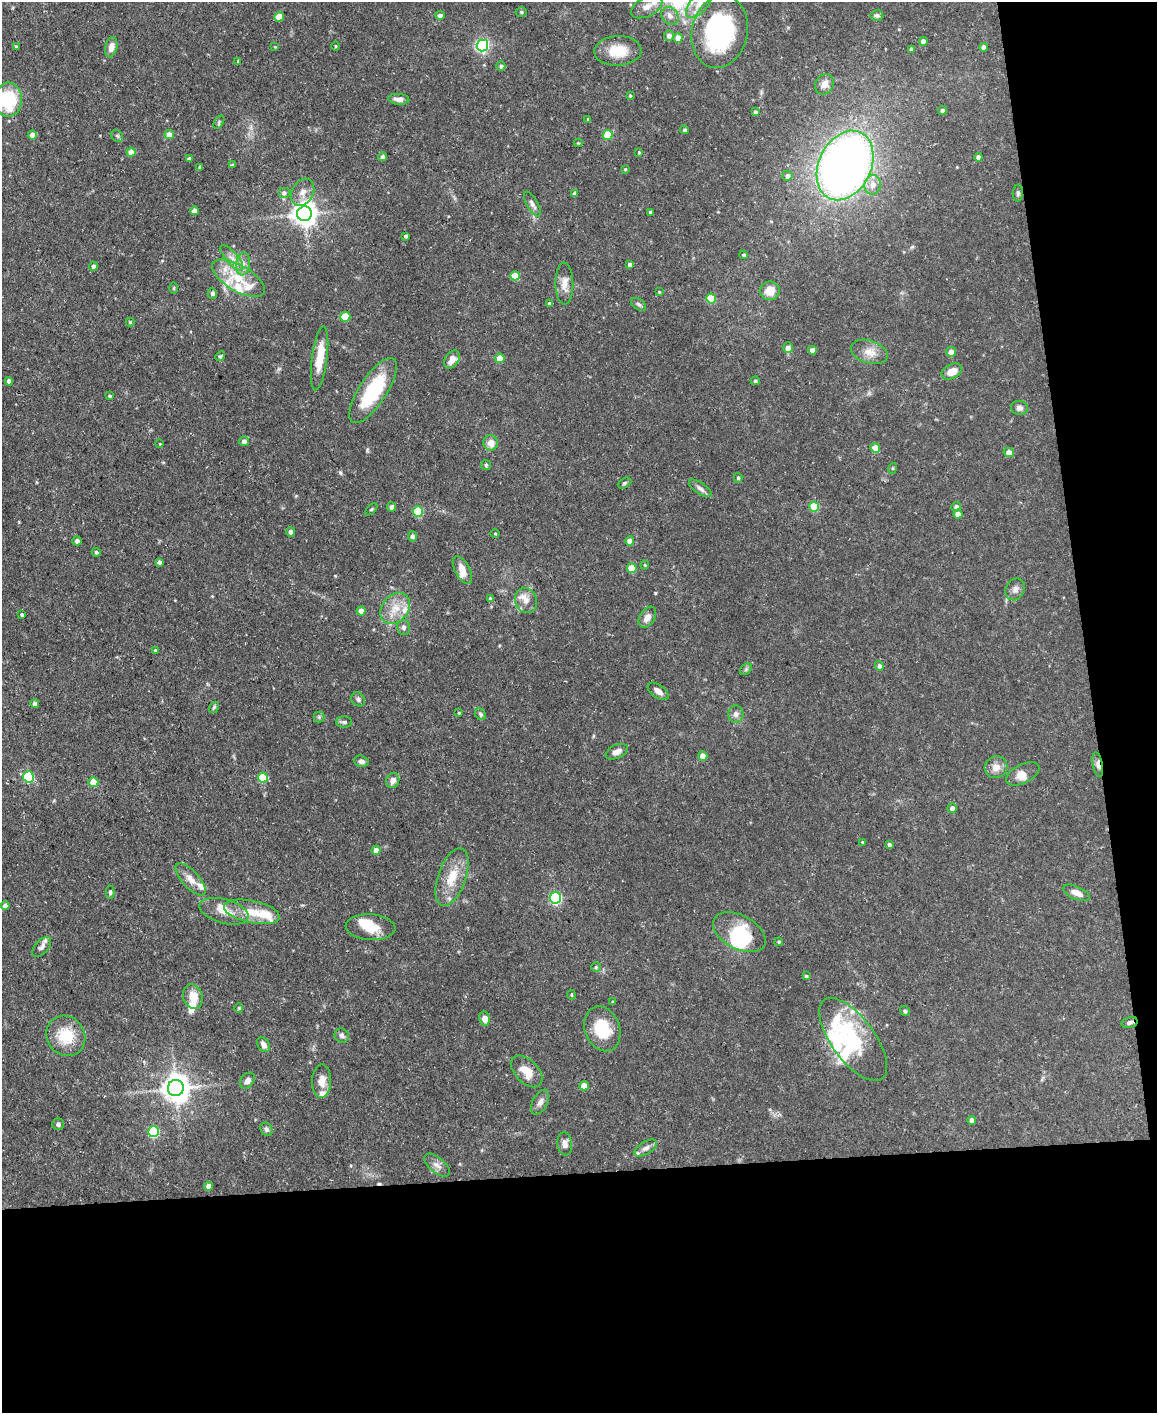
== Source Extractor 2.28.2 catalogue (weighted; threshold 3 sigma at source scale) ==
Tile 12 of 4 x 3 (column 4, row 3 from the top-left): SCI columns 3466-4620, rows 126-1536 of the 4620 x 4591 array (HDU 1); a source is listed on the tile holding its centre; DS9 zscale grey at full resolution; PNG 1159 x 1415 px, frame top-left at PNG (2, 2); each listed source drawn as its Kron ellipse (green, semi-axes under 4 px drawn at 4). Shown black and unused: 23% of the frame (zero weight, under 3 of 5 exposures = <1% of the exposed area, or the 3 px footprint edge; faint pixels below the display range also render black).
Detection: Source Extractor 2.28.2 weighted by HDU 2 'WHT'; one run over the whole footprint, this tile lists its part. Background 0.0587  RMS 0.004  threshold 0.0182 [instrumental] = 3 sigma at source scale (4.5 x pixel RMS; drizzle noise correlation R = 1.50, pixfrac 1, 0.05/0.05 arcsec/px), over >= 5 px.
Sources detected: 214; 4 inside a brighter object's white glare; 1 cosmic-ray / hot-pixel residue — neither listed nor drawn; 23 inside a brighter listed object's ellipse — not listed separately; the other 186 listed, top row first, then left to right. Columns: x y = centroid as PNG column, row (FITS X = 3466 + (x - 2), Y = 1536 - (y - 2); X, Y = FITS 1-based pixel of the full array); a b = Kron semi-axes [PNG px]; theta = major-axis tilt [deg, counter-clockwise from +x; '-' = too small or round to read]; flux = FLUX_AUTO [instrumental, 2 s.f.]
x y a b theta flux
699 4 17 9 48 4.5
647 7 17 9 27 3.9
521 12 5 5 - 0.67
440 15 4 4 - 1.4
877 15 6 5 - 0.87
670 16 10 7 -44 2.2
279 17 5 4 - 6.9
720 31 37 28 78 74
669 36 5 5 - 1.9
678 38 4 4 - 4.5
923 41 4 4 - 2
482 45 6 6 - 76
335 46 5 3 - 0.36
16 47 4 3 - 0.61
111 47 10 6 79 2.7
275 47 4 3 - 0.3
984 47 4 4 - 2.1
911 49 4 3 - 0.84
618 51 23 15 2 9.7
238 61 4 3 - 0.36
501 66 5 4 - 0.94
824 84 11 9 58 2.9
630 95 4 3 - 0.41
399 99 10 5 -5 2.1
8 100 17 13 87 27
943 110 4 4 - 1.3
755 112 4 3 - 0.74
588 119 3 3 - 0.34
219 122 7 4 56 0.66
685 130 4 4 - 0.88
32 135 4 4 - 3.7
169 135 5 4 - 3.8
608 135 5 5 - 16
117 136 6 5 - 0.71
578 143 4 4 - 0.42
131 152 4 4 - 4.3
639 152 4 3 - 0.44
383 157 4 4 - 2
978 157 4 4 - 1.7
189 159 4 3 - 1.1
232 165 4 3 - 0.68
845 165 36 26 64 280
200 167 4 3 - 0.5
625 169 3 3 - 0.42
787 176 5 5 - 1.4
873 185 9 8 - 3.2
303 192 14 10 61 3.4
284 193 6 5 - 1.4
1018 193 8 5 88 0.88
575 194 4 4 - 1.5
532 204 14 5 -60 1.7
194 211 4 4 - 3
650 212 4 3 - 1
304 214 7 7 - 390
406 236 3 3 - 0.81
744 255 4 4 - 0.75
232 258 16 6 -49 2.7
243 264 11 7 82 2.5
630 265 4 4 - 1.6
93 266 4 4 - 1.1
515 276 5 4 - 8.8
238 278 29 13 -30 13
564 284 21 9 -89 3.9
174 288 6 3 89 0.42
770 291 10 9 - 5.4
659 292 3 2 - 0.35
212 293 5 4 - 1
711 299 5 5 - 13
550 303 4 3 - 0.98
639 304 8 5 -32 0.94
345 317 5 5 - 10
130 322 4 4 - 0.5
788 348 5 4 - 2.8
812 350 4 4 - 2.1
869 352 19 11 -17 4.7
951 352 5 4 - 2.6
220 356 5 4 - 0.51
320 358 32 7 83 10
500 358 5 4 - 7.1
452 359 10 6 54 3.3
952 371 11 7 27 4.7
9 381 4 4 - 2.1
755 381 4 4 - 0.71
373 391 38 13 57 26
110 396 4 3 - 0.55
1019 408 8 7 - 1.8
244 441 5 5 - 1.7
491 443 8 7 - 3.7
160 444 4 3 - 0.3
875 448 5 4 - 6.2
1009 452 5 4 - 3.4
486 465 5 5 - 0.59
893 468 5 3 - 0.38
738 478 5 4 - 0.56
624 483 7 4 28 0.66
700 488 13 5 -34 1.6
392 507 4 4 - 1.5
814 507 5 5 - 16
956 507 5 5 - 1.4
371 509 8 3 45 0.48
418 511 5 5 - 16
958 514 4 4 - 4.1
291 532 4 4 - 1.2
495 533 4 3 - 0.34
412 536 5 4 - 1.4
77 541 4 4 - 1.4
630 541 4 4 - 3.1
96 552 4 4 - 0.57
159 562 4 4 - 1.2
645 565 4 4 - 0.39
632 568 5 5 - 11
462 570 15 7 -62 4
1015 589 11 9 60 2
490 599 4 4 - 0.7
526 600 13 11 -69 3.5
395 608 17 13 51 6.7
361 611 4 4 - 3.6
22 615 3 3 - 0.72
647 617 11 7 57 2.8
403 627 7 6 - 1.4
155 650 3 3 - 0.4
879 666 5 4 - 1.2
746 669 6 5 - 0.69
658 691 12 6 -35 2.3
358 699 7 6 - 1.1
35 704 4 4 - 2.1
214 707 6 4 56 0.56
459 713 3 3 - 0.35
480 714 6 5 - 0.8
736 714 8 7 - 1.7
319 717 5 5 - 0.59
344 722 8 5 0 0.93
617 752 12 6 25 2.4
703 756 5 4 - 5
361 761 7 5 -17 1.5
1098 764 13 5 -80 2.1
996 767 11 10 - 3.3
1023 774 18 9 26 3.5
28 777 6 5 - 30
263 778 5 5 - 18
393 780 8 6 66 2.4
93 782 5 5 - 7.4
952 808 5 4 - 1.6
862 842 4 4 - 0.36
889 845 4 4 - 0.91
376 850 4 4 - 3.7
452 877 30 14 71 10
191 879 20 8 -48 4
110 892 6 3 -89 0.8
1076 893 14 6 -24 3.3
556 898 6 5 - 52
5 906 4 4 - 3
224 911 25 12 -15 6.5
252 912 28 11 -12 8.6
371 927 25 13 -4 8.2
739 932 28 17 -28 19
779 942 4 3 - 0.51
42 947 12 6 48 1.4
596 967 4 4 - 0.61
806 976 4 4 - 0.5
571 995 5 3 - 0.44
193 996 12 9 -72 5.8
613 1002 4 3 - 0.48
239 1008 4 4 - 0.45
905 1011 5 4 - 0.65
485 1019 7 5 -81 3.1
1130 1022 8 5 15 1.1
602 1029 23 17 -69 14
66 1036 21 19 -54 13
342 1036 7 6 - 1.3
853 1039 49 21 -54 34
263 1045 8 5 -60 2.2
527 1071 19 11 -45 6.4
247 1081 9 6 50 2
321 1081 17 9 89 4.6
584 1086 5 4 - 4.8
176 1088 8 8 - 500
540 1102 13 7 62 2.1
972 1121 4 4 - 2.6
58 1124 6 5 - 1.1
266 1129 7 5 -63 0.93
154 1132 5 5 - 30
565 1144 12 7 -83 2.4
646 1148 12 6 32 1.8
437 1165 15 7 -40 2.2
208 1186 4 4 - 3
Overlapping masked pixels (flux is a lower limit): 2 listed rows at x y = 1098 764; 1130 1022
Isophote crosses this tile's border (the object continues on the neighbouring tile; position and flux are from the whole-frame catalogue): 3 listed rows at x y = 699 4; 720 31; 8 100